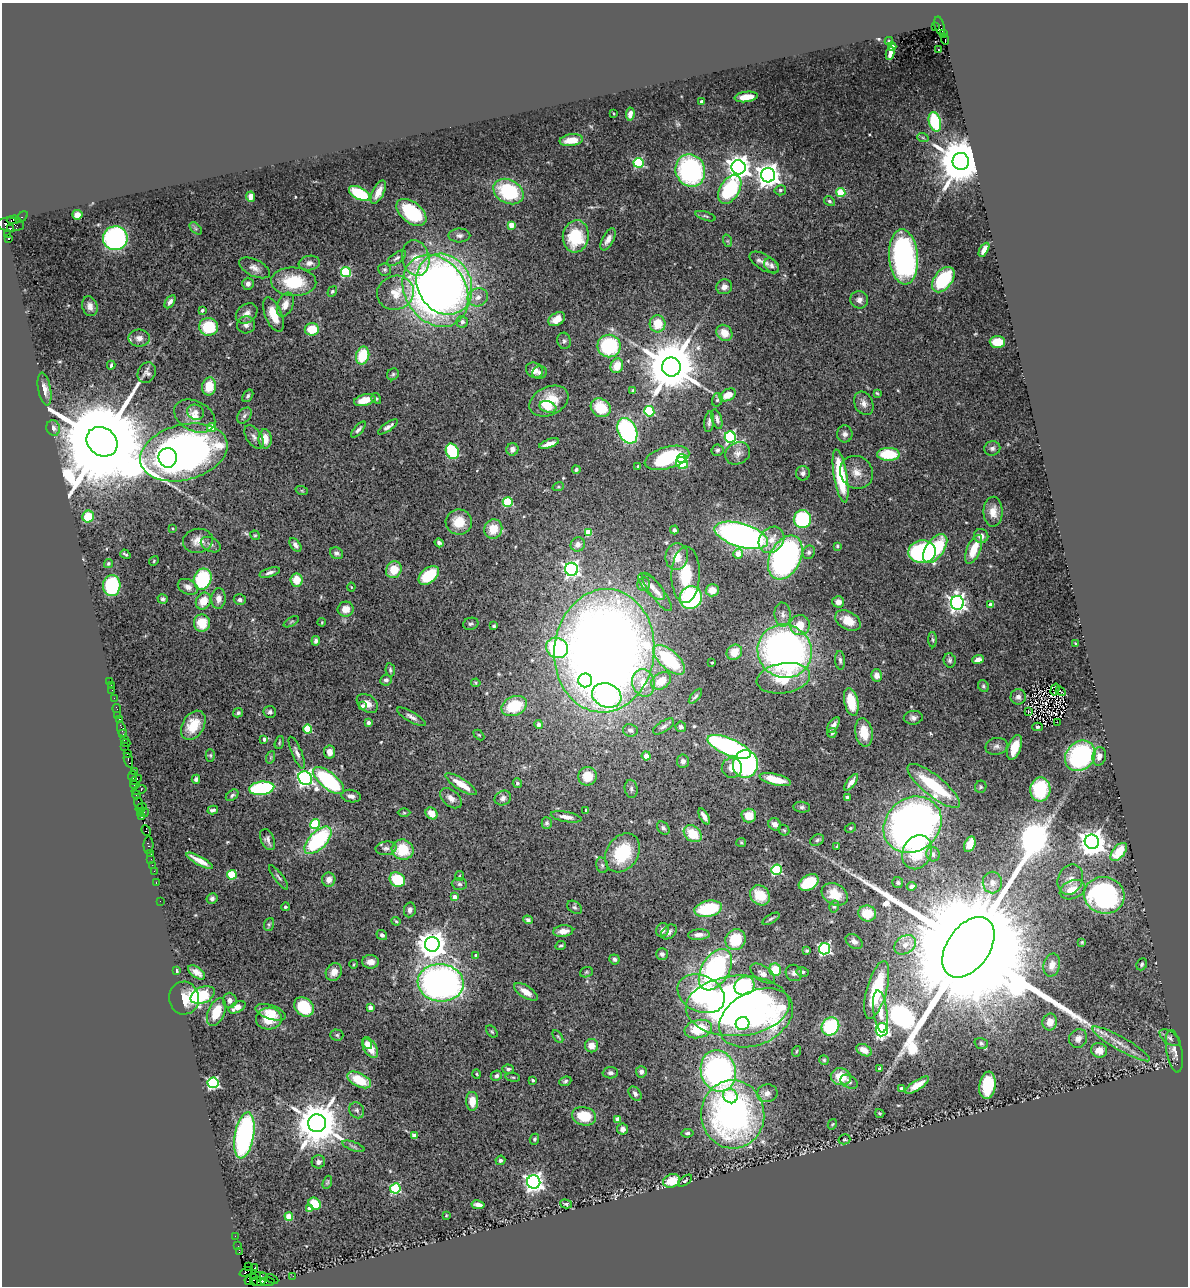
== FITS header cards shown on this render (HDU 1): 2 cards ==
NAXIS1  =                 1186
NAXIS2  =                 1284

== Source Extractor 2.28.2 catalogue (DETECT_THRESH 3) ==
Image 1186 x 1284 px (HDU 1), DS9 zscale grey, 1 PNG px = 1 image px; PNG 1190 x 1288 px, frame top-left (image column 1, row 1284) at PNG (2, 3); each listed source drawn as its Kron ellipse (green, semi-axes under 4 px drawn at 4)
Background 0.68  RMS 0.046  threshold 0.137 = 3 sigma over >= 5 px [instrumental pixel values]
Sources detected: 517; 1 with non-positive FLUX_AUTO (blend fragments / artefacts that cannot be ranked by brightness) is neither listed nor drawn; of the other 516, the 500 brightest by FLUX_AUTO listed and drawn (16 fainter detections omitted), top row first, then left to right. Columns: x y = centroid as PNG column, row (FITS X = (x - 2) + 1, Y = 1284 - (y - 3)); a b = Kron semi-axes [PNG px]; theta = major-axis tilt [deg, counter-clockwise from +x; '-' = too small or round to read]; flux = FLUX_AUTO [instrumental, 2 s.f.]
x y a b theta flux
935 26 3 2 - 85
939 26 9 5 -75 210
944 33 4 3 - 1200
945 40 5 3 - 250
889 41 4 3 - 3.4
892 47 4 4 - 48
938 50 3 2 - 4.9
890 54 6 4 79 16
746 97 11 5 8 41
702 102 3 3 - 11
614 113 3 2 - 2.7
630 114 7 4 83 15
935 122 10 6 -75 200
923 138 6 3 -19 3.4
571 140 11 6 7 44
961 161 8 8 - 19000
638 163 5 5 - 260
738 167 7 7 - 2800
690 170 16 14 -69 480
768 175 7 7 - 2700
730 189 16 9 57 250
780 190 6 5 - 7.5
508 191 16 12 -28 230
378 192 13 5 63 27
359 193 11 6 -26 140
841 193 4 4 - 130
250 197 5 4 - 22
829 201 5 4 - 5.5
411 212 17 10 -38 160
77 215 5 5 - 24
705 216 10 3 -18 5.5
22 217 7 3 40 53
14 220 7 3 3 190
10 224 14 7 -4 700
511 225 4 4 - 54
196 228 7 4 -45 6.2
10 229 3 3 - 280
7 234 4 3 - 27
459 235 11 7 2 13
576 236 16 13 81 170
9 238 4 3 - 130
115 238 12 12 - 620
608 239 12 5 62 21
728 241 6 4 -71 4.2
984 250 8 4 60 22
904 257 27 14 -85 760
397 258 11 5 36 9.2
416 258 18 13 -78 54
764 262 17 7 -31 24
309 263 11 7 8 15
772 266 8 6 -45 10
254 268 17 8 -26 21
385 269 6 6 - 5.9
346 272 5 5 - 250
943 280 14 9 52 200
294 282 22 14 -3 150
248 284 6 5 - 15
444 284 31 26 -61 1400
724 287 8 7 - 18
332 291 5 4 - 5
436 291 38 30 -56 1800
395 293 18 17 - 67
478 297 10 9 - 22
859 300 9 8 - 18
170 302 7 4 58 12
285 305 12 7 68 30
90 306 10 7 -73 20
202 310 3 3 - 7.5
247 313 12 9 38 22
273 315 18 8 -68 65
557 319 9 6 30 31
462 322 6 6 - 13
658 324 8 8 - 69
246 325 9 8 - 15
209 327 9 9 - 160
312 329 7 6 - 79
724 333 9 7 -44 45
139 338 11 8 0 21
564 341 8 6 -76 8.3
997 342 7 6 - 78
609 346 11 11 - 240
363 356 9 6 75 100
111 365 4 2 - 4.7
617 366 7 6 - 46
671 367 9 9 - 23000
534 370 9 7 -31 24
147 373 11 8 60 14
540 373 7 6 - 9.7
393 374 6 5 - 5.4
209 386 9 7 80 69
45 389 16 6 -79 20
633 391 3 3 - 8.9
877 393 4 2 - 3.8
728 395 8 5 26 43
248 396 7 4 55 6.4
376 398 5 4 - 4.3
365 400 11 5 13 54
717 400 7 5 74 6.2
549 401 20 14 25 93
864 403 12 9 -63 20
548 407 9 5 -18 68
601 408 10 9 - 88
649 411 5 5 - 170
196 412 8 7 - 13
195 416 22 15 -28 52
244 416 9 6 51 9.9
717 419 10 5 -73 10
709 422 10 5 83 10
211 427 4 4 - 88
388 427 12 4 35 12
53 428 8 6 -68 12
358 430 10 4 48 9
627 431 13 9 -65 480
845 434 8 8 - 13
254 437 13 7 -56 15
730 437 5 5 - 480
265 439 10 6 -89 36
102 442 16 13 -37 99000
549 444 10 3 19 24
992 448 8 7 - 11
512 449 6 6 - 16
717 450 6 5 - 6.7
452 451 8 6 -65 240
184 452 44 27 15 1600
738 453 13 10 29 22
888 454 11 6 0 130
168 458 10 9 - 250
667 458 23 11 16 240
682 459 5 4 - 84
682 463 6 5 - 91
638 466 3 3 - 6.2
576 470 4 4 - 6
856 472 17 16 - 43
803 473 7 7 - 11
841 476 27 6 -80 190
558 487 6 4 18 3.9
302 491 6 4 -19 4
508 502 5 5 - 180
993 512 15 9 89 34
88 516 6 5 - 93
802 519 9 8 - 240
459 522 13 12 - 70
172 528 3 2 - 2.7
493 529 10 9 - 62
674 530 4 4 - 6.6
588 532 4 4 - 61
255 535 5 4 - 4.1
741 535 27 11 -16 1400
981 536 7 7 - 18
771 540 14 11 49 43
198 541 15 12 10 32
439 543 4 4 - 6.9
578 544 7 7 - 19
211 545 10 7 -26 10
295 545 8 4 -52 11
837 546 4 3 - 3.9
935 548 16 9 54 230
974 549 15 6 68 68
809 552 7 6 - 8.4
922 552 14 11 4 460
336 553 7 5 -29 8.9
125 554 5 2 - 4.9
738 554 5 4 - 38
677 557 13 11 84 46
785 558 23 15 63 860
154 561 5 4 - 3.3
108 564 5 4 - 5.1
572 569 6 6 - 880
394 570 8 7 - 61
270 572 10 4 17 11
429 575 12 7 40 120
686 575 28 14 88 110
203 579 11 8 70 230
297 580 6 6 - 55
644 584 7 6 - 8.2
112 586 10 8 86 200
188 587 10 7 -25 19
351 587 4 4 - 2.7
652 587 17 7 -44 22
712 590 6 6 - 38
657 592 23 6 -54 23
691 598 11 11 - 450
163 599 5 4 - 6.2
218 599 10 7 86 18
240 600 6 5 - 9.7
203 601 9 7 60 47
838 602 6 5 - 19
957 603 7 6 - 1300
990 605 4 3 - 19
346 609 8 7 - 32
783 614 12 8 -86 17
848 620 14 9 -29 47
291 622 8 3 30 4.4
322 622 4 3 - 3
202 623 8 8 - 64
471 624 8 6 17 7.3
800 625 10 10 - 48
494 626 3 3 - 7.7
933 640 8 4 -88 5.1
316 641 5 4 - 8.4
1076 644 4 2 - 2.9
557 648 11 10 - 310
604 651 62 50 84 4900
785 651 27 26 - 1400
734 652 8 7 - 49
669 660 20 9 -42 200
840 660 9 5 -85 8.3
950 660 7 6 - 7.4
978 660 6 4 18 16
712 663 3 3 - 5
390 670 7 4 -81 5.7
877 675 6 5 - 20
783 678 27 15 9 110
386 680 6 5 - 9.8
585 680 7 7 - 100
110 681 2 2 - 7.6
661 681 11 7 33 44
476 683 4 4 - 4.1
643 683 14 11 -75 51
111 685 2 2 - 9.3
983 686 6 5 - 5.1
112 690 2 2 - 5.2
1055 690 6 2 74 4.2
1061 691 5 2 - 4.2
607 695 15 11 -21 370
695 696 9 4 50 6.2
1018 697 7 7 - 11
114 698 2 2 - 8.9
851 702 14 7 -77 90
367 703 12 8 -35 29
363 706 4 4 - 9.8
514 706 13 9 23 120
117 709 4 2 - 25
1028 711 3 2 - 3.1
270 712 6 6 - 8.4
238 713 5 4 - 6.7
118 715 2 2 - 8.1
411 717 16 5 -30 13
913 718 9 7 4 12
119 720 3 3 - 68
1057 722 2 2 - 1100
368 723 4 3 - 13
539 724 4 4 - 15
193 725 16 11 59 85
833 725 9 4 56 14
664 726 12 5 32 11
681 727 5 5 - 7.4
1037 727 5 4 - 4.4
122 729 8 4 -74 63
308 729 4 4 - 130
630 730 7 6 - 11
864 732 14 8 -80 67
832 733 5 4 - 8.1
123 734 3 2 - 27
479 735 6 4 -44 3.5
124 739 3 2 - 47
264 739 4 3 - 8.3
279 742 7 4 72 4
126 743 4 2 - 51
125 746 2 2 - 41
996 746 11 8 12 15
729 747 23 8 -22 700
1014 747 13 6 69 57
330 752 6 5 - 24
297 753 17 5 -67 15
127 754 3 2 - 50
210 755 6 4 90 4.4
646 756 4 4 - 31
1080 756 16 14 47 390
1099 756 9 6 79 22
271 757 6 4 71 4.8
128 760 7 3 -71 110
683 761 6 6 - 12
745 764 14 12 86 560
732 768 10 10 - 41
135 771 4 2 - 27
133 776 6 3 -88 72
588 776 9 9 - 56
305 778 7 6 - 970
196 779 4 4 - 7.3
136 780 6 3 31 160
775 780 16 5 -14 59
329 781 19 8 -39 340
851 782 10 4 52 23
517 783 5 4 - 8.3
461 784 18 5 -33 56
134 785 5 2 - 58
934 786 32 10 -39 200
981 787 6 5 - 5.4
262 788 12 6 6 330
631 789 9 6 -81 9.4
1040 789 12 10 85 170
139 790 7 3 15 170
136 795 4 3 - 130
232 795 7 5 39 6.4
351 796 10 6 -10 13
847 797 4 3 - 11
451 798 12 7 -41 21
503 798 8 7 - 13
139 803 6 3 -68 110
802 807 8 5 -6 7.4
141 808 6 3 33 41
213 810 5 3 - 9.1
586 810 3 3 - 4.6
144 812 5 2 - 76
141 813 3 2 - 18
404 813 6 4 -1 4.3
431 813 6 5 - 35
704 816 9 4 -61 16
749 816 7 7 - 50
141 817 3 2 - 32
566 817 15 5 -10 22
547 823 6 5 - 6.4
315 824 5 5 - 170
775 824 6 6 - 18
913 825 31 26 40 1800
663 828 7 5 -49 7.7
850 828 6 4 27 5
784 830 6 5 - 4.9
146 831 6 4 -66 63
693 834 10 7 -41 80
268 840 11 6 -66 13
318 840 17 9 45 330
817 840 7 5 30 6.2
741 842 5 4 - 3.7
1092 842 7 7 - 3900
970 844 8 5 67 51
148 845 9 5 -88 92
837 846 3 2 - 3.6
386 848 10 7 8 12
403 850 11 10 - 110
917 852 18 14 63 100
1119 852 11 6 50 83
622 853 21 16 57 150
150 854 4 3 - 57
933 854 7 6 - 12
151 859 2 2 - 29
200 861 15 4 -28 32
152 865 2 2 - 18
602 865 8 6 -74 7.9
776 870 5 5 - 310
154 871 2 2 - 29
232 875 5 4 - 130
459 876 5 4 - 3.1
279 877 15 4 -53 7.7
1070 879 15 12 67 35
329 880 7 6 - 20
397 880 8 7 - 120
156 882 3 2 - 33
898 882 5 5 - 5.5
809 883 11 7 31 140
992 883 11 9 -89 19
459 884 8 6 -3 7.9
912 886 5 4 - 11
1072 890 13 9 23 57
835 894 14 10 -30 60
760 895 11 9 -43 78
1104 895 20 18 -13 650
455 897 4 4 - 25
212 899 5 5 - 8.5
160 901 2 2 - 17
285 907 4 4 - 6.8
574 907 8 5 -37 6.9
834 907 6 5 - 5.2
708 909 14 8 11 190
410 910 7 5 80 12
867 913 9 8 - 69
771 919 9 4 30 6.7
528 920 5 4 - 8
396 921 4 3 - 3.6
269 924 6 5 - 5.2
662 930 7 6 - 14
563 931 10 6 7 28
669 932 9 6 37 14
382 935 5 5 - 10
699 935 11 5 3 16
736 940 11 10 - 110
854 941 9 6 -37 14
1082 942 4 4 - 3.5
432 944 7 7 - 4500
905 945 11 8 34 27
561 946 5 3 - 4.9
968 947 34 21 55 270000
825 949 5 5 - 500
807 951 3 3 - 4.2
662 954 6 6 - 10
476 955 4 3 - 5.7
614 959 5 5 - 7.9
370 962 8 6 -1 27
354 964 4 3 - 2.8
1142 964 6 5 - 6.4
1052 965 12 8 75 24
715 970 23 13 58 520
775 970 6 6 - 70
176 971 4 3 - 10
197 972 9 5 -36 18
334 972 9 7 61 29
586 972 6 5 - 5
803 972 6 4 -12 5.5
794 973 8 8 - 11
763 974 14 7 -34 20
441 983 23 18 -5 1200
744 986 10 9 - 190
877 990 30 10 75 200
526 992 13 6 -32 29
701 994 25 18 -26 370
203 995 13 8 25 310
184 998 16 15 - 56
230 1000 7 6 - 13
738 1006 52 30 4 1900
237 1007 9 5 27 26
304 1007 11 8 -42 130
370 1007 4 4 - 29
216 1012 14 8 66 76
271 1012 16 7 -19 42
880 1012 21 7 -83 39
756 1018 39 26 27 370
269 1019 13 11 3 70
1050 1022 8 7 - 38
742 1024 7 6 - 74
830 1026 9 8 - 220
698 1029 14 9 12 110
882 1030 6 6 - 680
492 1031 7 4 -49 4.4
337 1035 6 5 - 5.8
558 1036 7 4 -56 3.9
1078 1038 10 8 51 20
1170 1038 11 6 -37 10
981 1043 7 5 -19 7.6
367 1044 6 4 -56 16
1121 1044 33 6 -30 43
591 1046 7 6 - 31
370 1048 11 6 -60 49
864 1050 8 5 -29 30
1099 1050 8 7 - 32
797 1051 5 3 - 2.9
1174 1051 21 8 -80 21
824 1060 5 5 - 3.9
508 1069 6 4 -6 7.6
880 1069 4 3 - 14
718 1071 21 17 -73 840
641 1072 6 5 - 11
610 1073 7 6 - 9.5
477 1074 5 3 - 3.1
496 1076 6 5 - 8
513 1077 7 3 -8 4.1
841 1077 10 8 -13 65
359 1080 13 6 -27 95
533 1080 3 3 - 4.3
565 1081 6 4 22 6
849 1082 9 6 -29 9.1
213 1083 5 5 - 470
917 1085 14 5 33 31
987 1085 14 8 81 150
901 1088 3 3 - 10
767 1093 10 9 - 19
635 1094 8 5 -52 9.4
730 1096 8 6 -49 40
472 1101 9 6 -88 45
357 1110 8 7 - 9.1
880 1113 5 3 - 3.2
733 1114 34 31 -87 1100
584 1116 12 9 -13 85
618 1119 4 4 - 33
317 1123 9 9 - 13000
832 1124 5 4 - 3.3
623 1129 5 5 - 14
687 1133 6 4 6 6.2
244 1135 23 9 80 610
414 1136 4 4 - 32
534 1139 5 4 - 5.4
844 1139 6 5 - 4.3
353 1146 12 4 -20 7.9
500 1160 5 4 - 8.1
318 1162 7 6 - 8.8
672 1181 9 6 18 63
685 1181 8 4 36 5.6
327 1182 7 4 70 3.7
534 1182 7 6 - 1600
395 1188 5 5 - 260
315 1204 6 5 - 75
566 1204 6 4 -15 5.1
478 1205 6 4 -10 20
310 1208 4 4 - 36
446 1215 4 3 - 2.9
289 1216 4 4 - 62
235 1236 2 2 - 16
238 1246 2 2 - 13
239 1252 4 2 - 43
249 1267 4 3 - 39
255 1267 3 3 - 64
246 1272 7 3 25 89
259 1276 8 4 1 440
264 1276 4 3 - 1100
293 1276 2 2 - 30
272 1279 7 3 -26 150
254 1280 6 3 87 640
249 1281 4 3 - 210
259 1281 7 3 -3 130
267 1282 7 3 -4 190
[16 fainter detections neither listed nor drawn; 1 non-positive-flux detection neither listed nor drawn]